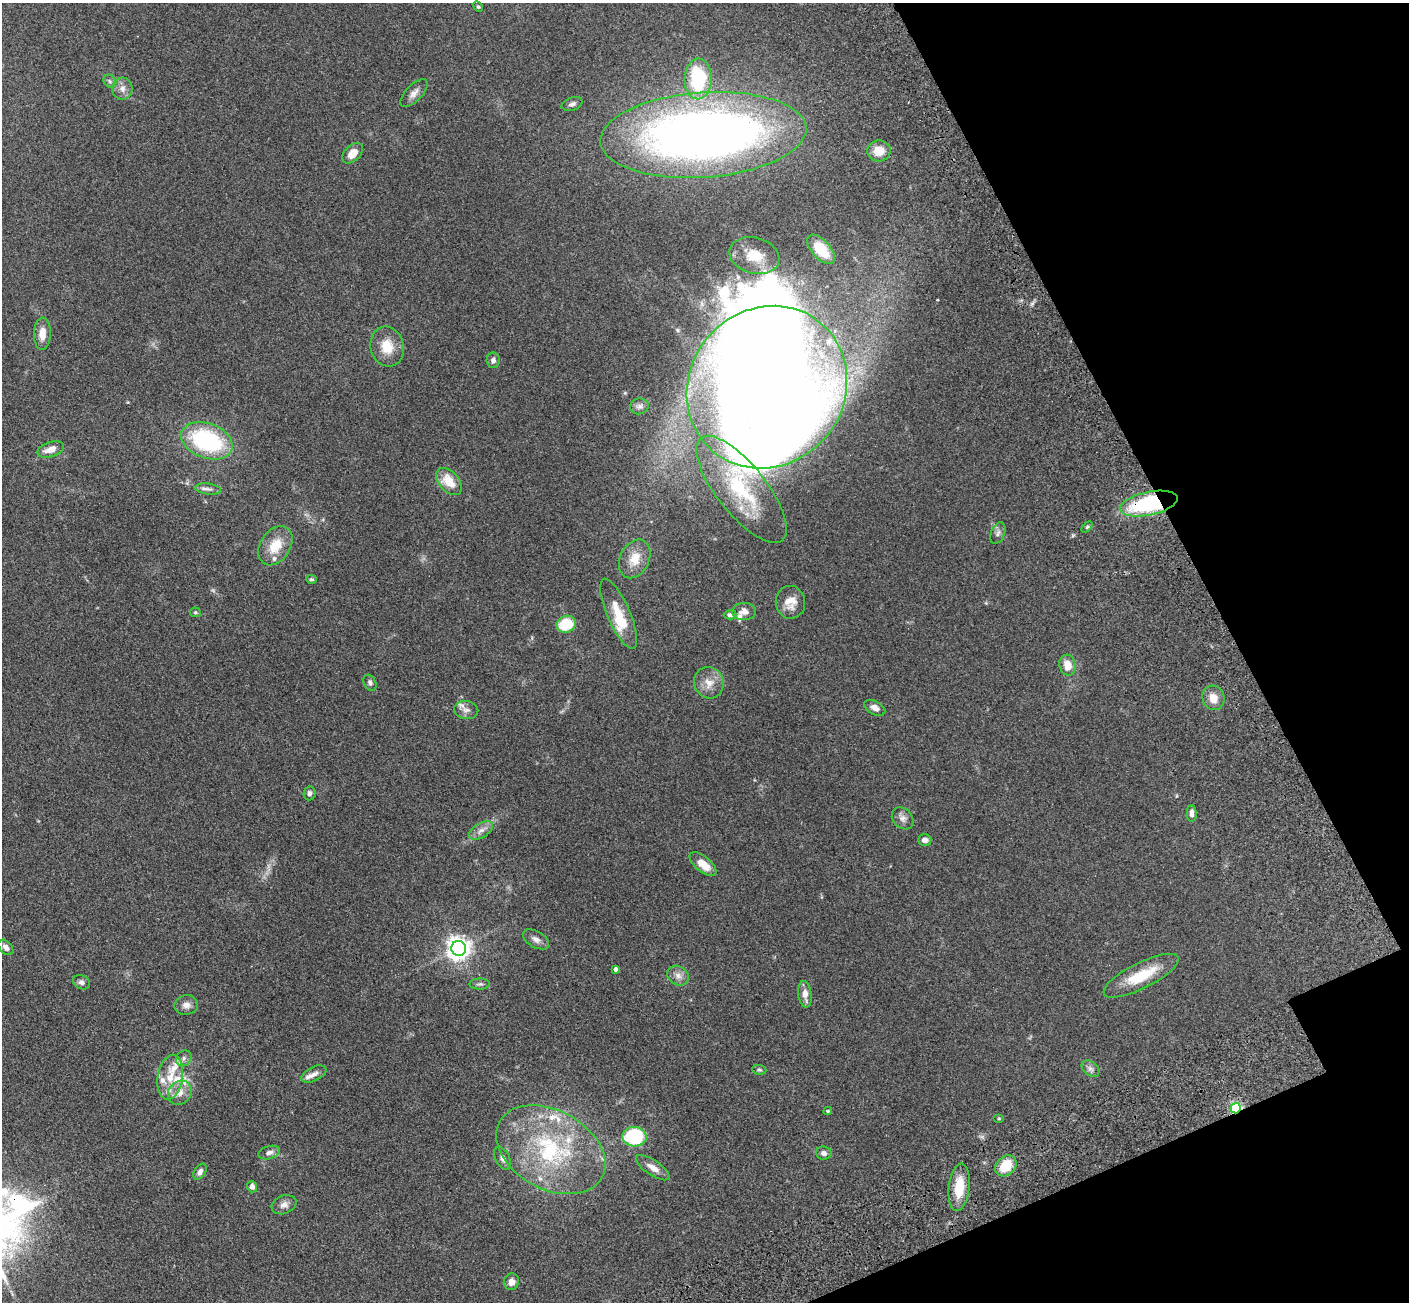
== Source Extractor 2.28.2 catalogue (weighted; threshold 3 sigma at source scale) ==
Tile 12 of 4 x 4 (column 4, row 3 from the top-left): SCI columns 4378-5784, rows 1775-3074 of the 5945 x 5933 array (HDU 1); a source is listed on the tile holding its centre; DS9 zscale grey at full resolution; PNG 1411 x 1304 px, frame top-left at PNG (2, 3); each listed source drawn as its Kron ellipse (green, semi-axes under 4 px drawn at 4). Shown black and unused: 18% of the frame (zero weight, under 3 of 5 exposures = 10% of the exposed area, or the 3 px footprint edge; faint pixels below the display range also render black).
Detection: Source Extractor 2.28.2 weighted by HDU 2 'WHT'; one run over the whole footprint, this tile lists its part. Background 0.246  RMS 0.0083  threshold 0.0373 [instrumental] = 3 sigma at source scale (4.5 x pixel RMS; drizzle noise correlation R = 1.50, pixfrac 1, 0.05/0.05 arcsec/px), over >= 5 px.
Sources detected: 92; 1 too faint to see at this stretch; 4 inside a brighter object's white glare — neither listed nor drawn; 11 inside a brighter listed object's ellipse — not listed separately; the other 76 listed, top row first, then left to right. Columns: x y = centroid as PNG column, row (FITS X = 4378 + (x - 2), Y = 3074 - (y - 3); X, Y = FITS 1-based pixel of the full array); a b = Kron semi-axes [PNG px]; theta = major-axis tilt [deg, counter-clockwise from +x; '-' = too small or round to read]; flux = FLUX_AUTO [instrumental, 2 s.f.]
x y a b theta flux
478 7 6 4 -61 1
698 79 20 13 89 48
110 81 7 5 -46 2
122 89 11 10 - 5.3
414 93 18 8 46 5.1
572 104 11 6 18 2.7
703 135 103 42 4 650
879 151 11 10 - 13
353 153 12 7 44 8.4
821 249 18 9 -48 20
754 256 25 18 -15 19
42 334 16 8 88 9.1
387 347 20 16 -76 16
493 360 8 6 -90 2.6
767 387 84 77 50 1100
639 406 9 8 - 2.9
207 441 26 17 -20 94
51 449 14 7 18 8.3
449 481 16 10 -48 15
208 489 13 5 -7 3
741 489 65 24 -52 64
1149 504 29 11 12 87
1087 527 6 4 45 1.1
998 533 11 6 67 2.7
275 546 21 15 56 18
635 559 20 14 64 14
311 579 5 4 - 1.3
790 602 16 14 -82 10
744 611 12 9 3 5.2
195 612 5 4 - 1.1
619 614 38 11 -66 21
730 615 6 4 1 2.4
566 624 10 8 21 30
1068 665 10 8 -77 9.7
370 683 8 6 -63 2.2
709 683 16 14 -66 9.8
1213 698 12 11 - 8.7
875 708 11 6 -29 4.4
466 710 12 9 -10 4.2
310 793 7 6 - 2.4
1192 813 8 5 -90 3.2
903 818 12 9 -48 4.3
481 831 13 7 32 4.7
925 840 6 6 - 3.8
703 864 16 7 -40 11
536 939 14 8 -30 4.4
6 947 9 6 -46 4
459 948 7 7 - 640
616 969 4 4 - 2
678 976 11 9 -35 4.9
1141 976 41 13 26 29
81 982 9 7 -23 2.6
480 984 10 5 0 2.1
805 994 13 6 -81 6.5
186 1005 12 9 7 4.9
184 1058 8 7 - 2.9
1090 1069 10 7 -39 3
759 1070 7 5 -8 1.3
314 1074 13 7 26 4.1
170 1077 22 12 81 16
180 1093 13 11 44 7.8
1236 1108 5 5 - 100
828 1111 4 3 - 0.88
999 1118 5 3 - 0.71
634 1137 12 10 -4 60
551 1150 58 39 -29 100
269 1153 11 6 16 3.7
824 1153 8 6 -5 3.1
503 1158 12 7 -60 3.6
1006 1166 12 9 43 20
653 1168 19 7 -34 6.7
200 1172 9 5 58 3.3
252 1187 5 5 - 3.9
959 1187 24 10 84 19
284 1205 13 9 22 4.7
511 1282 8 7 - 4.4
Overlapping masked pixels (flux is a lower limit): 2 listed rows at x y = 1149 504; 1236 1108